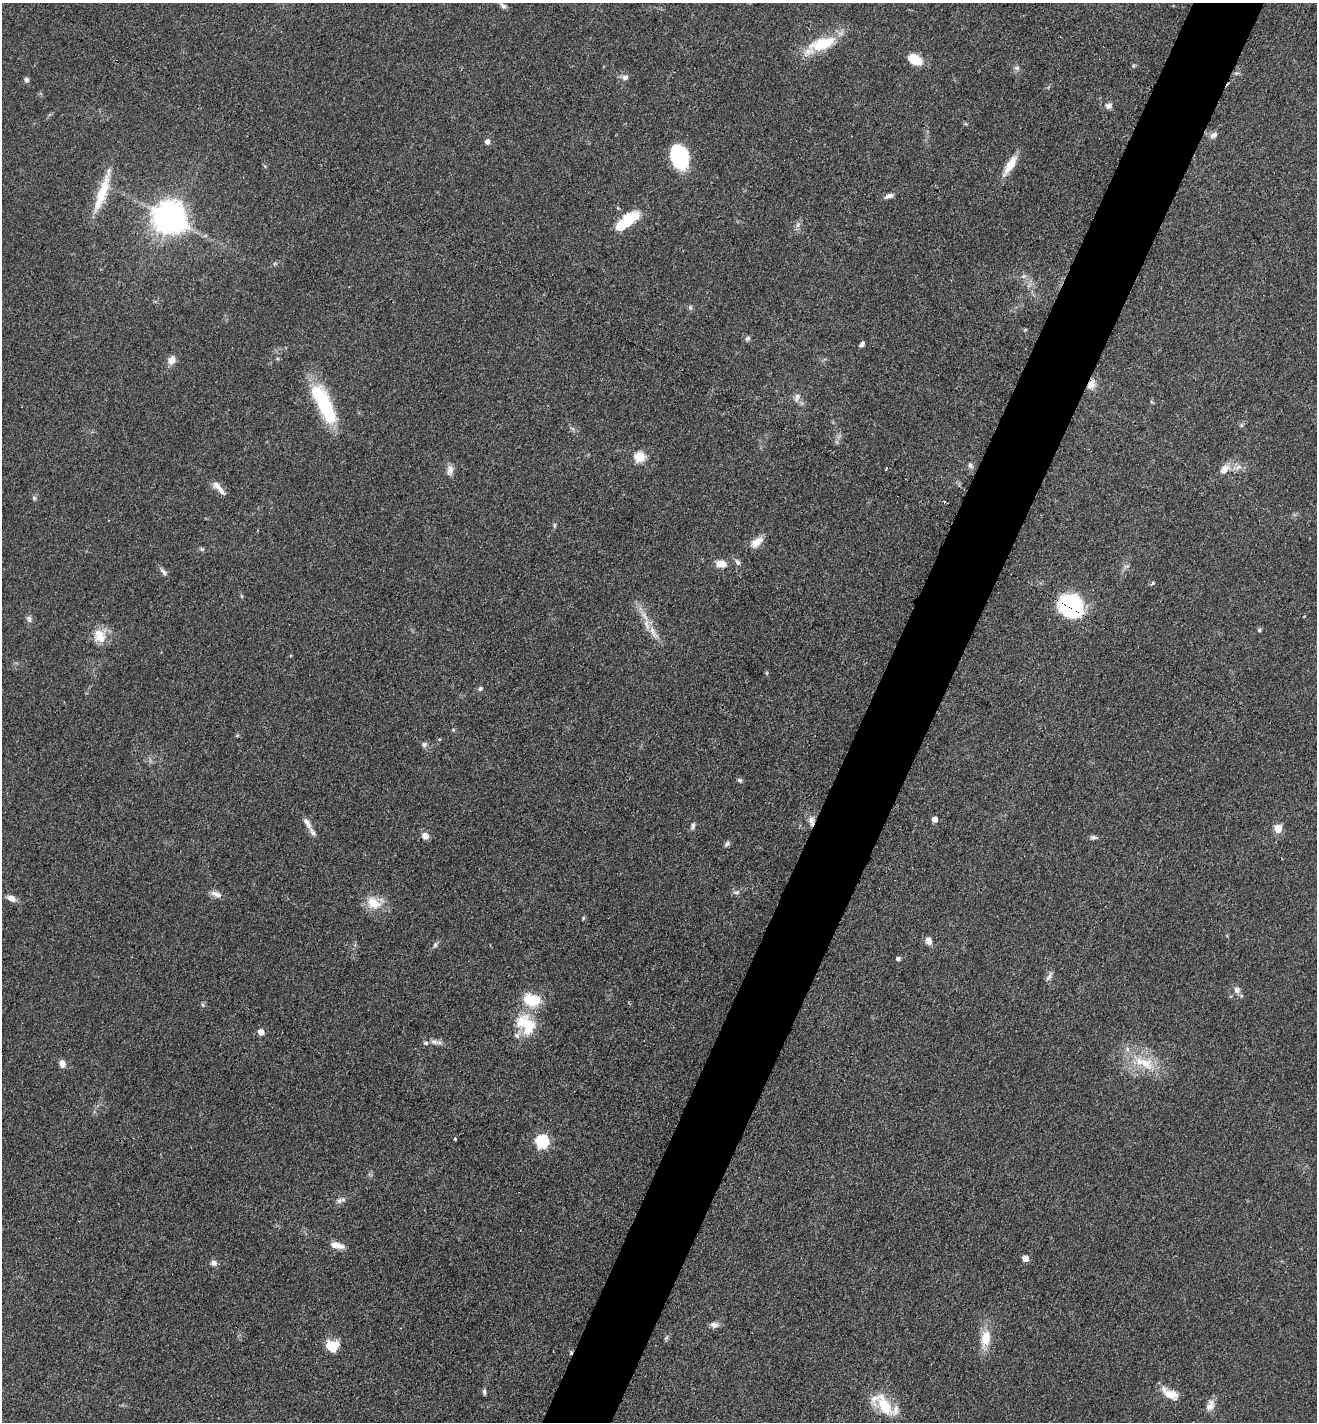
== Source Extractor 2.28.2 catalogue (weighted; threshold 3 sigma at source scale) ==
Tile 10 of 4 x 4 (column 2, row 3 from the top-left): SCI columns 1617-2931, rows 1525-2944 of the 5880 x 5796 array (HDU 1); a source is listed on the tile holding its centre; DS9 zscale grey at full resolution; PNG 1319 x 1424 px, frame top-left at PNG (2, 3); no overlay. Shown black and unused: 5% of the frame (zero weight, under 3 of 4 exposures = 2% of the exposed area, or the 3 px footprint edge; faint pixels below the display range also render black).
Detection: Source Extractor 2.28.2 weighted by HDU 2 'WHT'; one run over the whole footprint, this tile lists its part. Background 0.0639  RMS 0.0058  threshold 0.026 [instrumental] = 3 sigma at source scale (4.5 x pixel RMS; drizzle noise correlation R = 1.50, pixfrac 1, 0.05/0.05 arcsec/px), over >= 5 px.
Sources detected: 100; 2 inside a brighter object's white glare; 1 cosmic-ray / hot-pixel residue — not listed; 10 inside a brighter listed object's ellipse — not listed separately; the other 87 listed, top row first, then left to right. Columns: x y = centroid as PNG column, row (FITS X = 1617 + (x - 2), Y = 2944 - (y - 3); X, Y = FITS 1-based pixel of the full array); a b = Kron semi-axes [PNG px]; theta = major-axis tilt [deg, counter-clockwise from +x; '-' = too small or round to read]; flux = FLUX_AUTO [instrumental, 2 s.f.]
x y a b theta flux
503 6 10 6 -42 1.9
823 44 39 15 18 23
915 59 11 8 -26 19
1017 68 8 6 -15 1.6
625 77 7 6 - 2.4
26 80 6 5 - 1.8
1108 106 9 7 24 2.2
1214 135 9 7 28 2.7
487 142 7 6 - 2.1
679 156 20 14 -76 53
1010 165 27 8 58 10
102 192 60 11 71 19
889 196 12 5 16 2.6
172 219 9 8 - 580
627 221 30 12 39 22
798 225 7 4 71 1.4
275 263 6 4 19 0.85
1024 276 7 6 - 1.5
690 307 7 5 70 1.1
748 338 8 6 45 1.3
862 344 7 5 39 1.5
171 360 8 7 - 5.9
1091 384 15 10 72 5.1
797 396 9 8 - 2.6
324 404 51 16 -64 43
1241 425 6 4 -71 0.91
639 457 6 5 - 34
970 465 8 5 -61 1.6
1237 467 16 6 13 3.9
886 469 4 2 - 0.44
1224 469 13 9 43 5.6
450 470 15 8 82 3.5
221 491 17 7 -48 3.5
34 498 6 6 - 1.1
945 502 4 2 - 0.6
554 526 8 3 71 0.92
756 542 18 9 41 6.2
202 549 7 5 -21 1.1
738 562 10 6 -58 1.9
721 564 14 8 -10 5.5
163 572 13 6 -43 2
1072 606 24 21 -23 62
29 619 10 6 -75 1.9
1259 630 5 5 - 0.85
653 633 25 7 -59 6.8
100 636 20 17 -89 11
480 689 6 6 - 1.3
453 730 5 5 - 0.73
424 744 7 6 - 1.7
740 780 6 5 - 1.2
935 819 5 4 - 4.4
811 820 13 7 -90 3.7
307 823 17 7 -60 3.7
693 826 9 5 76 1.6
1278 828 5 5 - 14
425 836 7 7 - 4.3
1093 837 9 6 -2 1.7
727 844 9 5 43 1.5
736 892 10 5 14 1.6
216 894 16 7 -24 3.4
11 898 11 7 -23 3.5
374 903 23 16 4 11
928 941 8 6 -67 3.8
435 945 9 5 70 1.4
898 959 4 4 - 1.8
1049 976 15 5 58 2
1237 990 10 8 -78 2.9
203 1005 6 4 -59 0.86
528 1025 30 17 -83 20
261 1032 5 5 - 5.8
434 1042 12 7 -15 3
1145 1063 25 17 -30 18
62 1064 8 6 -83 3.9
455 1139 3 3 - 2
542 1141 6 6 - 73
341 1200 14 6 18 2.3
337 1245 17 7 -13 5.1
1025 1258 5 5 - 6.5
214 1263 9 7 -9 2.2
714 1325 11 8 1 2.6
666 1338 8 4 58 1
986 1338 21 11 80 12
332 1346 13 11 0 14
484 1392 7 4 -84 1.3
1170 1394 20 11 -20 8.4
884 1406 30 15 -57 19
1210 1406 15 9 66 4.6
Overlapping masked pixels (flux is a lower limit): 3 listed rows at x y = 1091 384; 1072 606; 811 820